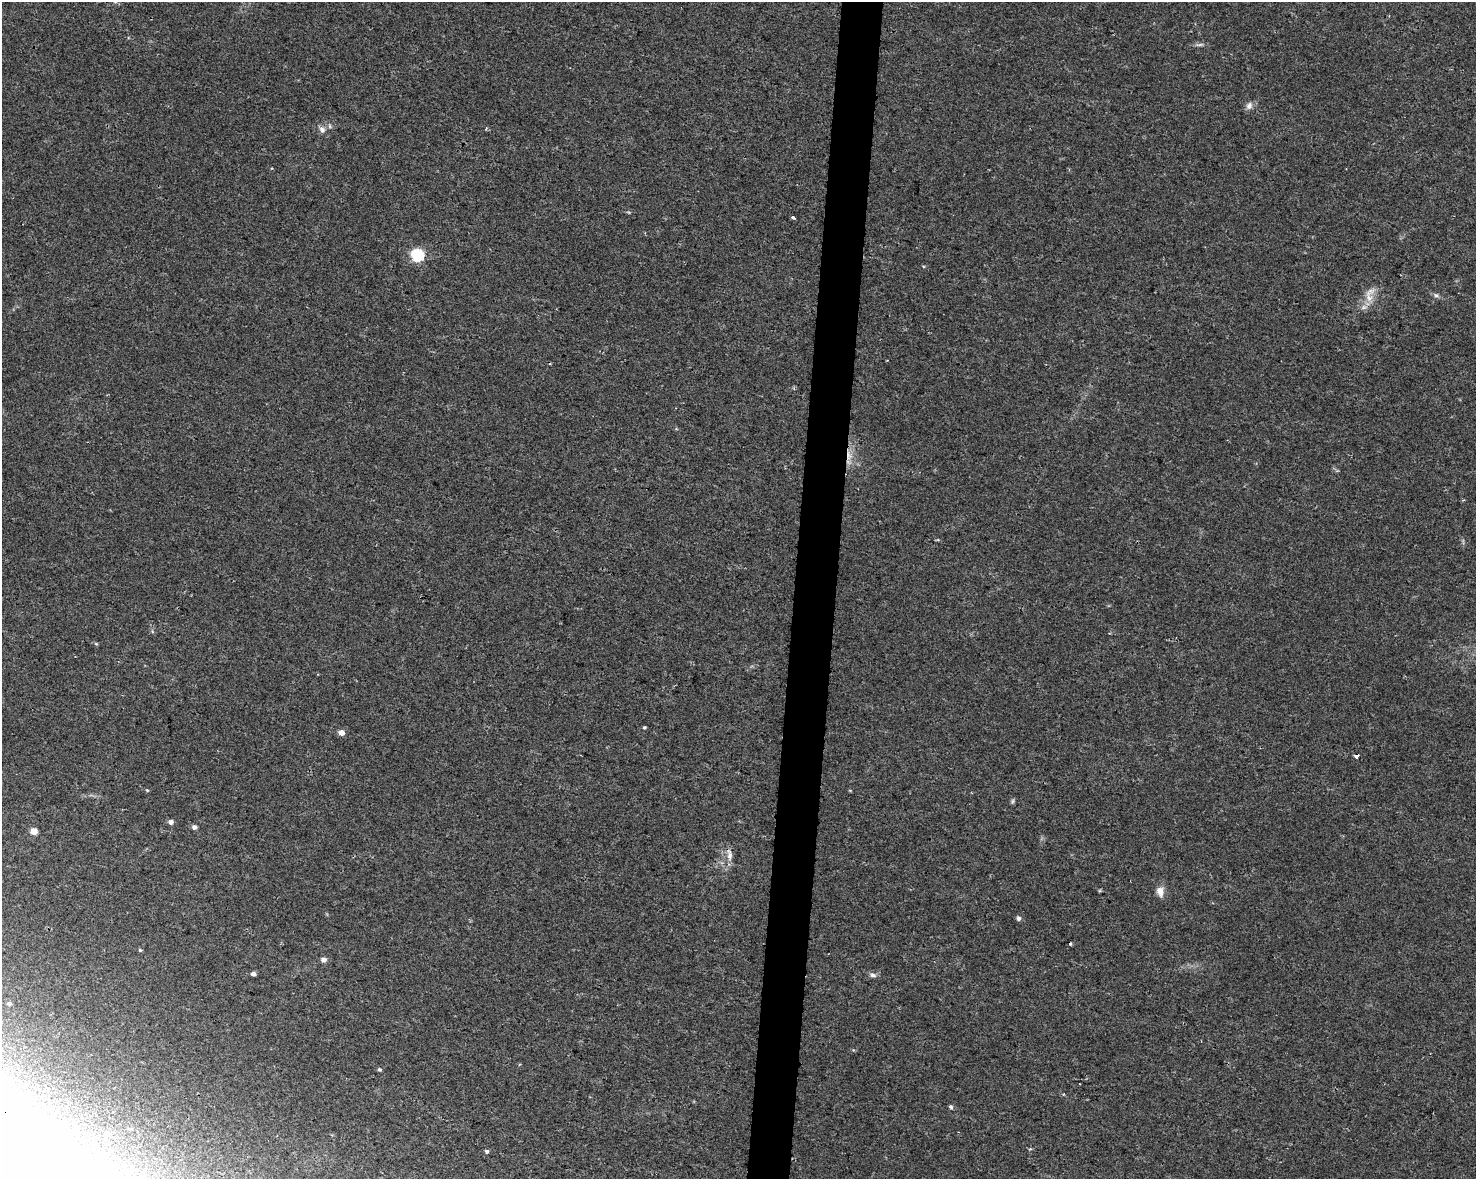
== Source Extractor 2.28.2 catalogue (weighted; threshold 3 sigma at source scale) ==
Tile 5 of 3 x 4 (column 2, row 2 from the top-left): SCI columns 1702-3175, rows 2361-3537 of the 4934 x 4714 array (HDU 1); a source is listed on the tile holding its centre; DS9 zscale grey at full resolution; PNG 1478 x 1181 px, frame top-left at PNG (2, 2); no overlay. Shown black and unused: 3% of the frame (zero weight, under 2 of 3 exposures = <1% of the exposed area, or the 3 px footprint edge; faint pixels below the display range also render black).
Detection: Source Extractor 2.28.2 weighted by HDU 2 'WHT'; one run over the whole footprint, this tile lists its part. Background 0.0196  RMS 0.0049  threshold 0.0222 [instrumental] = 3 sigma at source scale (4.5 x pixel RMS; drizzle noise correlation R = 1.50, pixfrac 1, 0.0396/0.0396 arcsec/px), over >= 5 px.
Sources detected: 35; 1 inside a brighter listed object's ellipse — not listed separately; the other 34 listed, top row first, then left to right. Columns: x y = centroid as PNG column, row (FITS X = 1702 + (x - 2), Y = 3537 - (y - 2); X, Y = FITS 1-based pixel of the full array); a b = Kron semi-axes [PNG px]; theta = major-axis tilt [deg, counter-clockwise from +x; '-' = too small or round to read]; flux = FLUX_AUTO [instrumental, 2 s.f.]
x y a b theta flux
1199 45 14 4 6 1.4
1249 106 11 8 63 2.3
322 129 10 7 -59 2.3
793 218 4 3 - 1.8
417 255 6 6 - 64
1436 295 9 6 -27 1.3
1369 297 20 11 -76 6.1
849 456 18 7 -85 5.2
96 644 6 4 -2 0.58
644 728 4 3 - 0.92
341 733 5 5 - 4.1
1356 756 4 4 - 9.6
147 790 5 4 - 0.52
1012 801 7 5 57 0.84
171 822 5 4 - 2.4
194 827 5 5 - 1.7
33 831 5 5 - 5.7
729 855 18 7 -84 3.4
1160 892 13 9 -80 4
1018 918 6 5 - 1.4
1070 944 3 3 - 0.8
140 950 5 4 - 0.64
323 960 5 4 - 3.2
253 974 4 4 - 1.6
873 975 9 6 -14 1.6
9 1004 5 5 - 0.89
379 1069 5 4 - 0.76
34 1100 8 6 -74 2.1
42 1104 8 6 -88 2.3
951 1107 6 5 - 0.89
130 1129 5 3 - 0.46
107 1134 5 5 - 1.8
56 1150 5 4 - 0.77
487 1151 5 5 - 1
Overlapping masked pixels (flux is a lower limit): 1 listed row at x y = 849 456